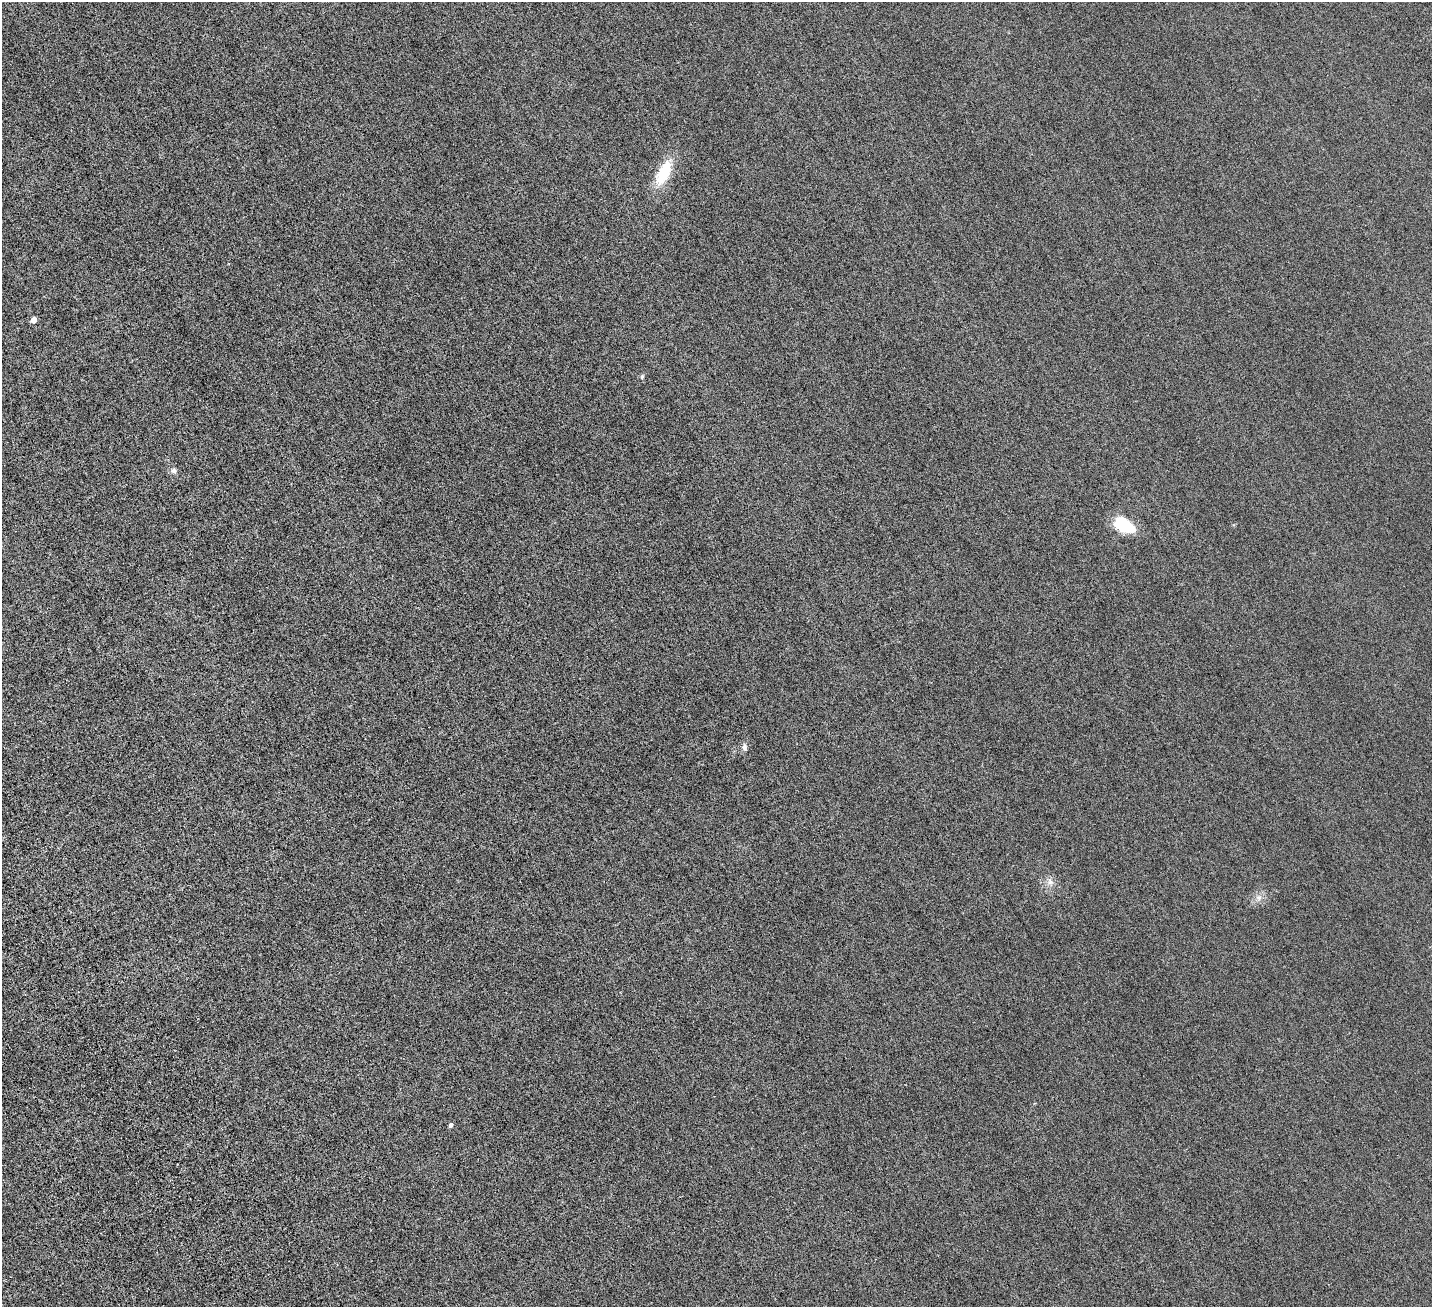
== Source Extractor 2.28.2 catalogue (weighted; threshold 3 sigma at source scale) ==
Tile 7 of 4 x 4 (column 3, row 2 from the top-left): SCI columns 3165-4594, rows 3090-4394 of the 6329 x 6320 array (HDU 1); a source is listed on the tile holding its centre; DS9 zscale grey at full resolution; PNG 1434 x 1309 px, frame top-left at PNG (2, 2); no overlay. Nothing masked; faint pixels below the display range render black.
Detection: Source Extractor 2.28.2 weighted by HDU 2 'WHT'; one run over the whole footprint, this tile lists its part. Background 0.00232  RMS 0.002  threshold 0.00827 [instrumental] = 3 sigma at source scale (4.09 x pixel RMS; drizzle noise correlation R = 1.36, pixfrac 0.8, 0.05/0.05 arcsec/px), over >= 5 px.
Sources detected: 9; all 9 listed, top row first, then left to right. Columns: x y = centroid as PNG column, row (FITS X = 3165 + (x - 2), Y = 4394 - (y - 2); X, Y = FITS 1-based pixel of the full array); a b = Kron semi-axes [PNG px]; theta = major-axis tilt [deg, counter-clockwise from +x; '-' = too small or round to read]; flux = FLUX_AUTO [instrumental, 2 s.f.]
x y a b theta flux
663 173 34 13 63 5.3
34 320 4 4 - 1.7
642 377 7 5 65 0.27
174 471 7 7 - 0.49
1124 525 25 13 -28 5.6
744 747 10 6 -85 0.57
1050 882 9 8 - 0.76
1258 898 8 8 - 0.72
451 1125 4 4 - 0.6